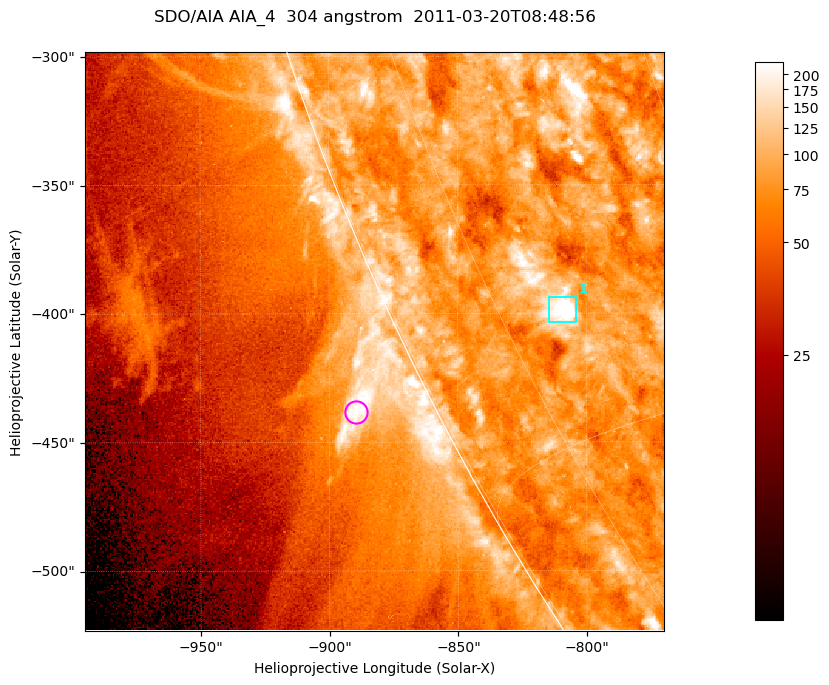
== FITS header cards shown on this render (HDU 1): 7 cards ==
TELESCOP= 'SDO/AIA '           / For AIA: SDO/AIA
INSTRUME= 'AIA_4   '           / For AIA: AIA_ATA1, AIA_ATA2, AIA_ATA3 or AIA_AT
WAVELNTH=                  304 / [angstrom] Wavelength
WAVEUNIT= 'angstrom'           / Wavelength unit: angstrom
DATE-OBS= '2011-03-20T08:48:56.124' / [ISO] Date when observation started; ISO 8
CTYPE1  = 'HPLN-TAN'           / CTYPE1; Typically HPLN
CTYPE2  = 'HPLT-TAN'           / CTYPE2; Typically HPLT

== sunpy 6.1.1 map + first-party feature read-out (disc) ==
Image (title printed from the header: SDO/AIA AIA_4  304 angstrom  2011-03-20T08:48:56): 375 x 375 px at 0.6 arcsec/px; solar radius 964 arcsec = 1605 px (partial field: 0.8% of the solar disc is inside the frame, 44% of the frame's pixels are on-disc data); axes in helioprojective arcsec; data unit not stated in the header (colour bar unlabelled)
Orientation: roll -0.132 deg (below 1 deg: not rotated)
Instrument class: DISC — disc imager (sunpy class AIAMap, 304 A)
Bright regions (active regions / flare kernels): reference = the on-disc median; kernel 3 px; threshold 5 sigma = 116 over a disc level ~81.4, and >= 1.15x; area >= 140 px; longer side >= 4 px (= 2.4 arcsec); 1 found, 1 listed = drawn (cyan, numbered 1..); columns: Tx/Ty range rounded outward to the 2 arcsec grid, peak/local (2 s.f.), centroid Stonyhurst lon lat
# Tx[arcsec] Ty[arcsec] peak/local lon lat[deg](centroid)
1 -816..-804 -404..-392 6 -70 -27
Off-limb structures (1.02-1.3 R_sun): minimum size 70 px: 3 found; the strongest spans PA ~115 deg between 1.02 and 1.04 R_sun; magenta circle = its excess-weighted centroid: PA ~115 deg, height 1.03 R_sun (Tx ~-890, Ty ~-438 arcsec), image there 3.4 x the reference